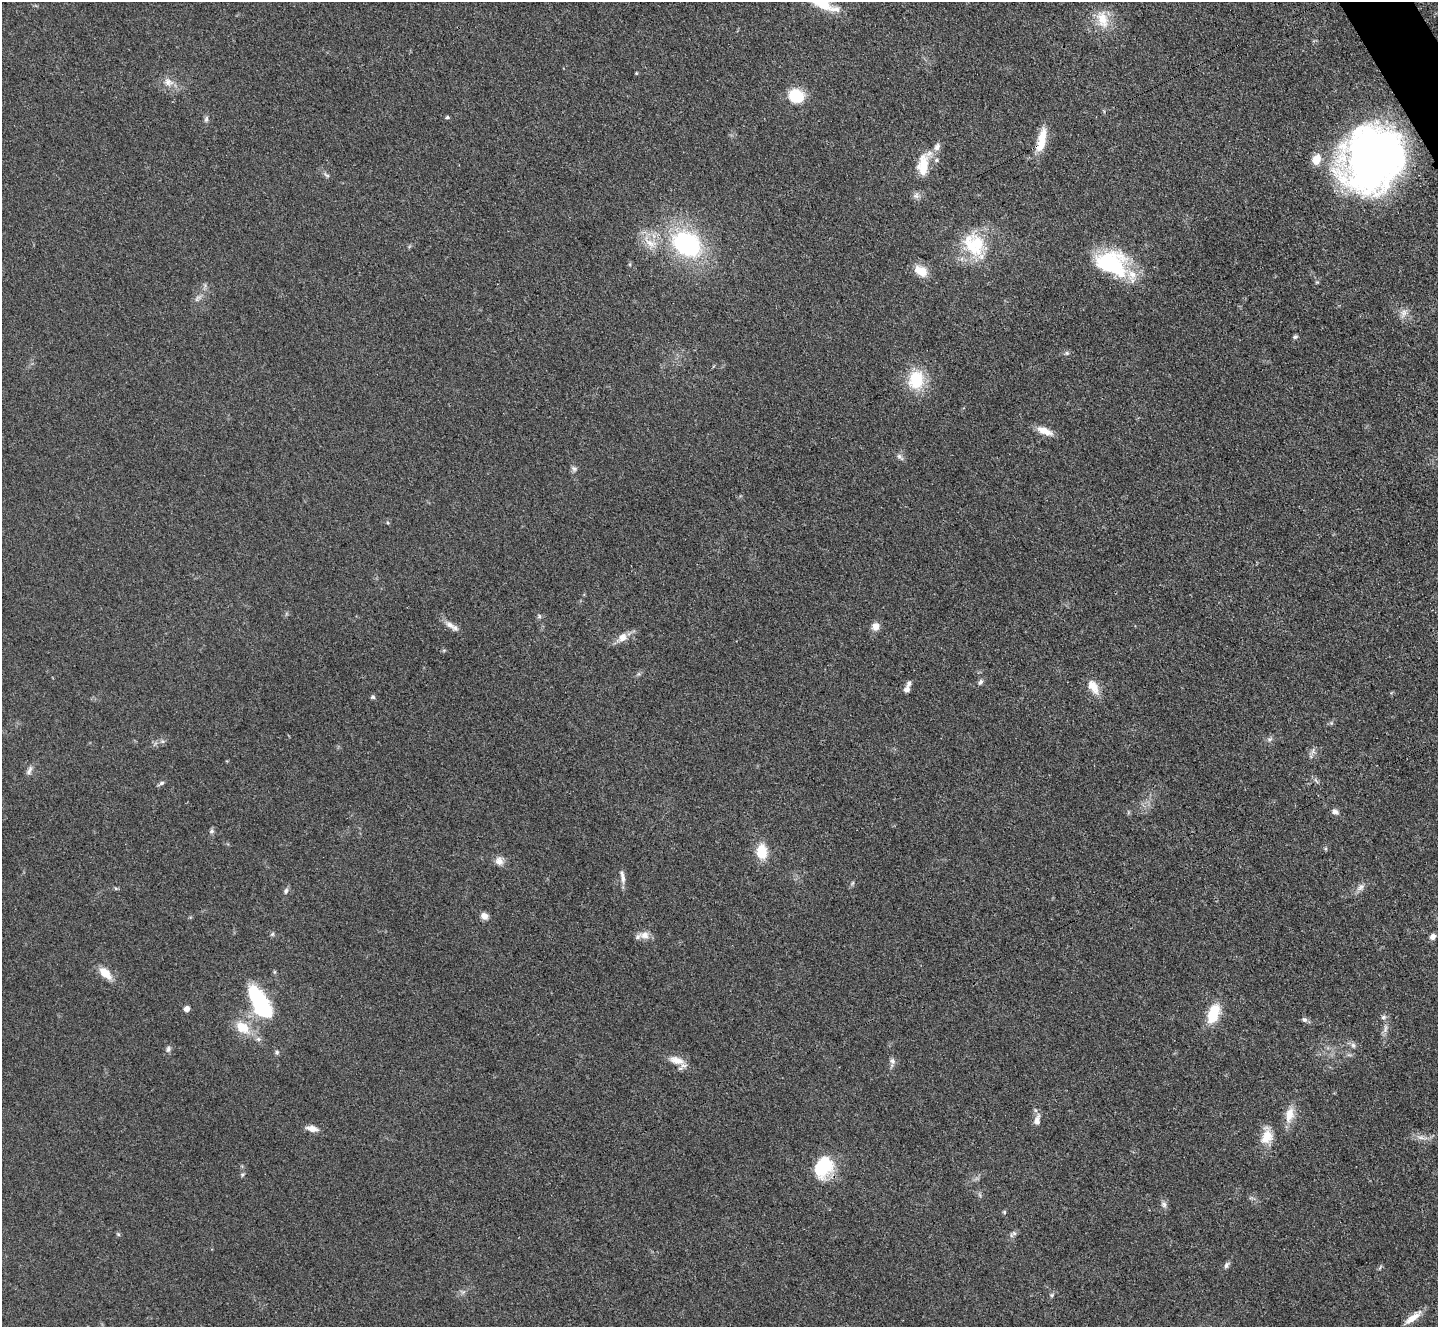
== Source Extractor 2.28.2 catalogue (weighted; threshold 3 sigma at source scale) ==
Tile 10 of 4 x 4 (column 2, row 3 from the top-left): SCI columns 1453-2888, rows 1629-2953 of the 5779 x 5770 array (HDU 1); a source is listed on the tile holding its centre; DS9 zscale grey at full resolution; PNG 1440 x 1329 px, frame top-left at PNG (2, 2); no overlay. Shown black and unused: <1% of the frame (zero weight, under 3 of 4 exposures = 2% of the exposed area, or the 3 px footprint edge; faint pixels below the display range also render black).
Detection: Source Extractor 2.28.2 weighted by HDU 2 'WHT'; one run over the whole footprint, this tile lists its part. Background 0.0466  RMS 0.0057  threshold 0.0255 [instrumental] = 3 sigma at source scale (4.5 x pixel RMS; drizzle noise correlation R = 1.50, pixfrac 1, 0.05/0.05 arcsec/px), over >= 5 px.
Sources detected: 86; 2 inside a brighter object's white glare — not listed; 5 inside a brighter listed object's ellipse — not listed separately; the other 79 listed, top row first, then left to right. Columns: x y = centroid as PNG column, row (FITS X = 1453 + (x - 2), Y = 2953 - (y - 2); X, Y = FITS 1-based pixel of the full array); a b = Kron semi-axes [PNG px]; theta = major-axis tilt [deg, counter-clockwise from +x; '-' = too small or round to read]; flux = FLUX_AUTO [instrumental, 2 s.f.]
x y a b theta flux
1102 19 24 15 -72 12
636 73 4 4 - 0.52
168 82 15 11 -28 5.1
796 96 16 14 -24 17
447 117 4 4 - 1
206 119 10 5 77 1.4
1041 140 32 10 78 12
937 147 12 8 64 3.1
1316 159 11 9 62 8.5
1373 162 60 53 59 330
923 165 28 14 85 13
327 175 10 4 -27 1.2
650 243 18 9 -33 7.7
977 243 32 23 -62 28
686 244 26 19 -33 82
1111 263 39 28 -19 48
921 271 18 12 -32 8
197 298 12 5 54 1.9
1404 313 14 7 70 3.3
1295 337 6 5 - 1.2
1067 353 6 5 - 1
916 380 21 16 81 22
1044 431 21 8 -21 6.4
900 457 12 5 -43 1.8
574 469 8 6 -38 1.5
539 616 6 4 -89 0.88
450 625 14 8 -34 3.5
875 626 9 9 - 4
622 637 13 10 29 5
444 650 6 4 19 0.68
980 682 9 5 60 1.5
1093 687 20 11 -59 7.4
907 689 8 7 - 2.5
373 697 6 5 - 0.93
1331 723 5 5 - 0.8
1269 739 6 4 -18 1.1
1313 751 7 6 - 1.8
29 770 14 6 66 2.1
162 783 7 5 8 1.3
1335 811 9 7 -18 2
212 831 7 5 17 1.3
762 852 11 8 -87 19
499 861 12 10 -49 3.6
623 878 16 6 -81 3
852 883 7 4 70 0.8
1360 887 13 7 38 2.9
286 891 8 6 71 1.5
484 916 8 7 - 3.3
272 934 6 5 - 0.88
645 935 13 10 -16 4.7
1432 937 7 6 - 2.7
105 973 17 9 -43 8
261 1004 26 11 -61 81
187 1009 5 5 - 3.3
1213 1014 21 11 71 18
1383 1017 8 5 28 1.3
1304 1020 7 7 - 1.5
242 1027 23 14 -37 13
1385 1028 11 4 89 2
1353 1045 6 6 - 1.5
168 1049 9 5 75 1.5
277 1052 6 6 - 1.1
676 1060 21 10 -16 6.7
892 1061 10 7 -72 2.2
1289 1115 19 11 77 8.3
1037 1120 17 8 79 3.7
312 1129 14 7 -12 4
1266 1136 21 13 74 9.7
1421 1137 11 4 -11 2.5
824 1167 26 18 88 22
242 1174 6 5 - 0.9
980 1195 7 4 -71 0.92
1164 1204 9 7 -61 2
1004 1212 5 5 - 0.75
118 1234 6 4 -45 0.73
1013 1234 13 6 39 1.8
1227 1265 9 6 64 1.6
1052 1295 6 4 72 0.87
1413 1318 24 7 37 6.1
Overlapping masked pixels (flux is a lower limit): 1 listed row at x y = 1041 140